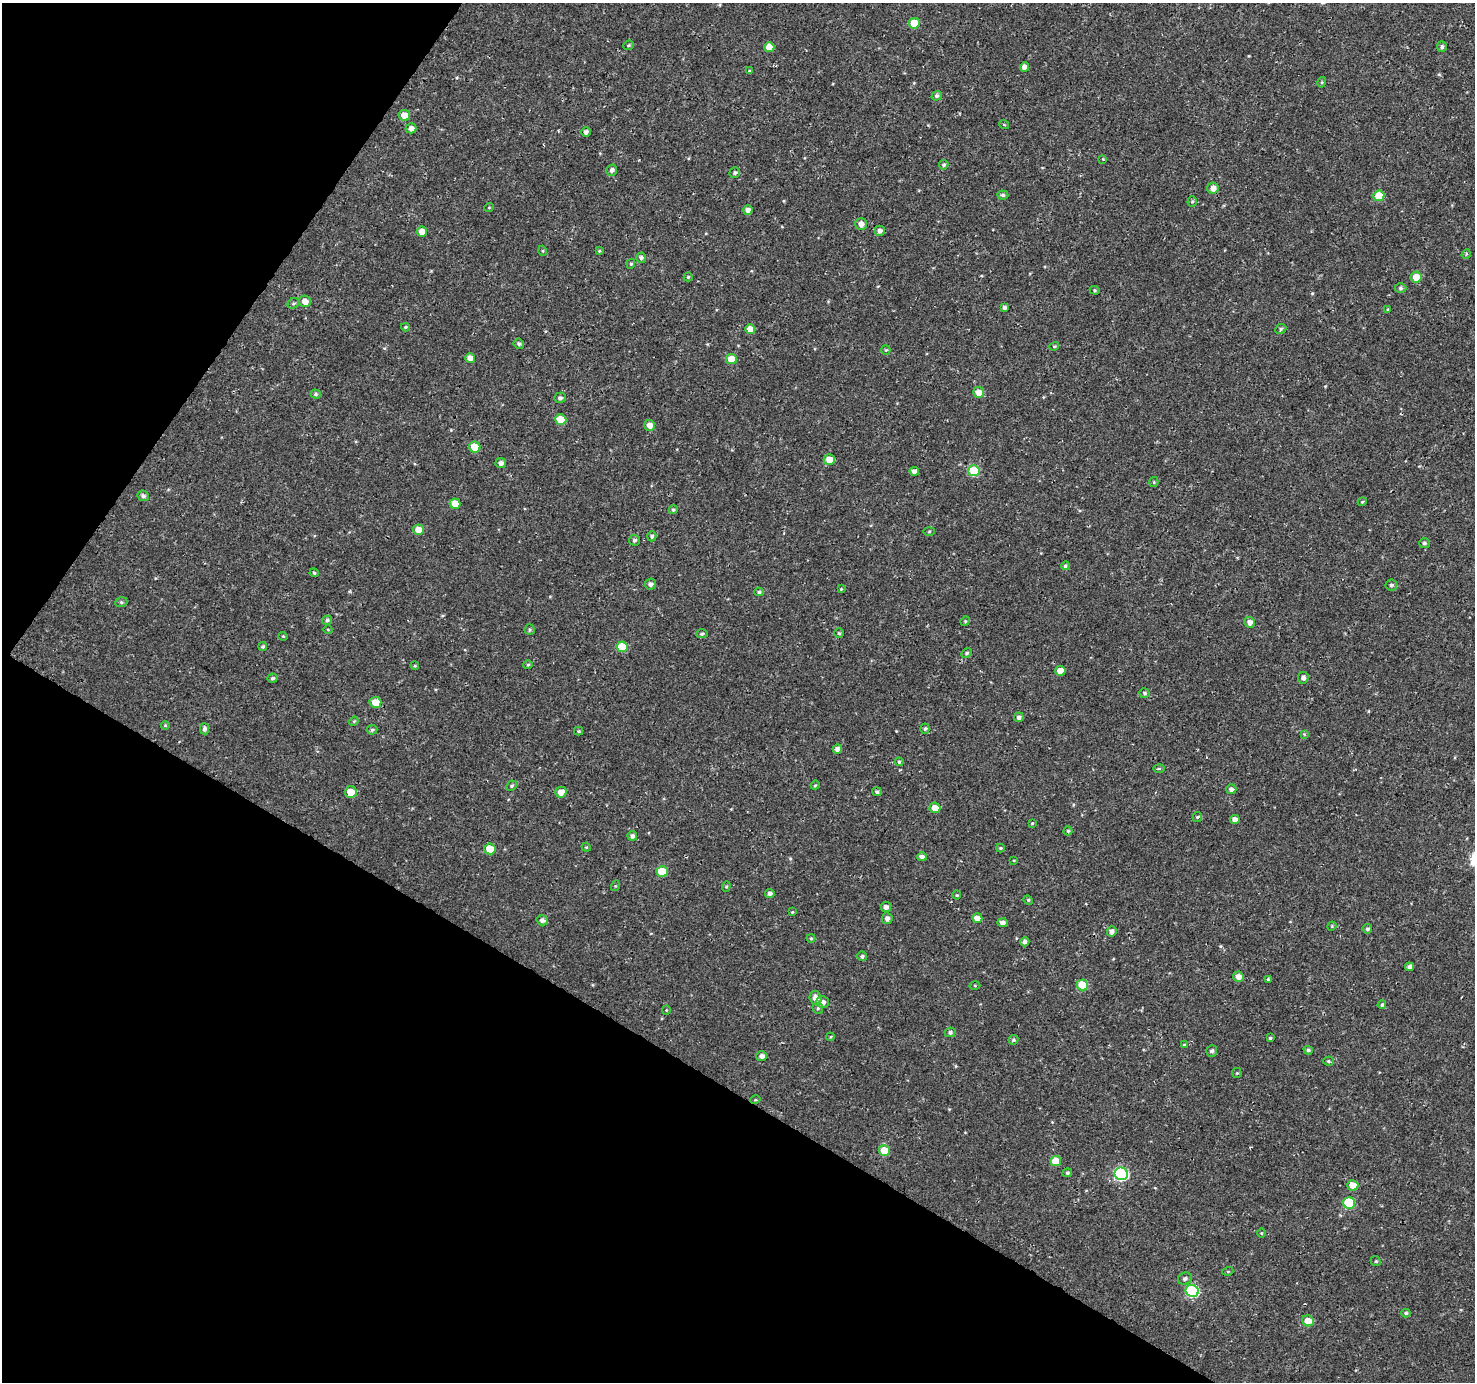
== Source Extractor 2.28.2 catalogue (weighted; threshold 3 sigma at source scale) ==
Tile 9 of 4 x 4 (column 1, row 3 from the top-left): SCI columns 9-1481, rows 1637-3016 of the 5900 x 5964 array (HDU 1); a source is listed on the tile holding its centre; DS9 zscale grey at full resolution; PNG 1477 x 1384 px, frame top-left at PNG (2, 3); each listed source drawn as its Kron ellipse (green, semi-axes under 4 px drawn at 4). Shown black and unused: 29% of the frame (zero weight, under 3 of 4 exposures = <1% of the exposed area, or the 3 px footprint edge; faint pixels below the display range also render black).
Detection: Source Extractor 2.28.2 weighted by HDU 2 'WHT'; one run over the whole footprint, this tile lists its part. Background 4.57e-04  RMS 0.0026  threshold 0.0118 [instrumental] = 3 sigma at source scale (4.5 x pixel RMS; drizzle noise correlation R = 1.50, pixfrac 1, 0.0396/0.0396 arcsec/px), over >= 5 px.
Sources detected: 171; all 171 listed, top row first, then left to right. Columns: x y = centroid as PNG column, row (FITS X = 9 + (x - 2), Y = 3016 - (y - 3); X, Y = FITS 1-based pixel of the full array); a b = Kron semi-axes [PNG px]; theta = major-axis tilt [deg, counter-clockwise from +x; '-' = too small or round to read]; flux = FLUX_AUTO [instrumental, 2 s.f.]
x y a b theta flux
914 23 5 5 - 5.5
628 45 5 4 - 0.34
769 47 5 5 - 3
1442 47 5 5 - 0.53
1024 67 5 4 - 1.6
749 71 4 3 - 0.34
1322 82 5 3 - 0.27
937 96 5 4 - 0.65
404 115 6 5 - 2.5
1004 124 5 3 - 0.26
411 128 5 5 - 1.1
586 132 5 4 - 0.75
1103 159 3 3 - 0.18
944 165 5 4 - 0.51
612 170 6 5 - 0.87
735 173 5 5 - 0.48
1213 188 6 5 - 1.7
1003 195 5 4 - 0.57
1379 196 5 5 - 6.1
1192 202 5 4 - 0.36
489 207 5 3 - 0.2
748 210 4 4 - 1.1
861 224 6 6 - 1.2
880 231 5 5 - 0.9
422 232 5 5 - 2.3
543 251 5 3 - 0.25
599 251 4 4 - 0.24
1466 254 5 4 - 0.31
641 258 5 5 - 0.69
631 264 5 4 - 0.35
688 277 4 4 - 0.34
1416 277 5 5 - 3.7
1400 288 6 4 0 0.46
1095 290 5 4 - 0.3
305 301 6 5 - 2.1
293 303 6 5 - 0.41
1004 307 4 3 - 0.58
1388 309 4 4 - 0.28
405 327 4 4 - 0.34
750 329 5 5 - 2.5
1281 329 6 4 26 0.42
519 344 5 4 - 0.53
1054 346 5 4 - 0.3
886 350 5 4 - 0.32
470 358 5 5 - 1.8
731 359 5 5 - 3.9
979 392 5 5 - 3
316 394 5 4 - 0.47
560 398 5 5 - 0.78
561 420 6 5 - 4.9
650 425 5 5 - 1.7
475 447 6 5 - 5.8
829 460 5 5 - 3.1
501 463 5 5 - 1.1
914 471 5 4 - 0.93
974 471 5 5 - 10
1154 482 5 4 - 0.3
143 496 6 5 - 0.74
1362 502 4 3 - 0.24
455 504 5 5 - 3.4
673 510 4 4 - 0.44
419 530 5 5 - 3.1
929 531 5 4 - 0.28
652 536 5 4 - 0.51
634 540 5 5 - 0.61
1424 543 5 5 - 0.52
1065 566 4 4 - 0.41
314 573 4 4 - 0.34
650 584 5 5 - 0.77
1391 585 6 5 - 0.59
841 589 4 4 - 0.29
759 592 5 4 - 0.41
121 602 6 5 - 0.41
327 620 5 4 - 0.51
965 621 5 4 - 0.31
1250 622 5 5 - 1.3
328 630 4 3 - 0.19
530 630 5 5 - 0.42
839 633 4 4 - 0.32
702 634 6 4 2 0.44
283 636 4 4 - 0.25
263 646 4 3 - 0.37
622 647 5 5 - 7.4
967 653 6 4 28 0.45
528 665 4 4 - 0.3
415 666 4 3 - 0.27
1060 671 5 5 - 3.1
272 678 5 4 - 0.47
1303 678 6 5 - 0.88
1145 693 5 5 - 0.47
375 702 6 5 - 3.5
1019 717 5 4 - 0.81
354 721 5 4 - 0.25
165 725 4 4 - 0.27
204 729 6 5 - 0.8
925 729 5 4 - 0.41
372 730 5 5 - 0.38
579 731 4 4 - 0.28
1304 734 4 4 - 0.24
837 749 5 4 - 1.3
899 762 4 4 - 0.31
1159 768 5 3 - 0.28
815 785 5 4 - 0.28
512 786 5 4 - 0.39
1231 789 5 5 - 0.85
351 792 6 5 - 3.1
561 792 5 5 - 2.3
877 792 5 4 - 0.54
935 808 5 5 - 2.6
1197 817 5 4 - 0.35
1235 820 5 4 - 1.5
1032 823 3 3 - 0.22
1068 831 4 4 - 0.32
632 836 5 5 - 0.84
586 847 4 3 - 0.25
1000 848 4 4 - 0.32
490 849 5 5 - 4.8
922 857 5 4 - 0.8
1014 860 4 3 - 0.21
662 872 6 5 - 6.9
615 886 5 3 - 0.26
726 886 5 4 - 0.31
770 894 5 5 - 0.77
957 895 4 4 - 0.29
1028 900 5 4 - 0.32
886 907 5 5 - 1.1
792 912 4 3 - 0.23
887 918 6 5 - 0.92
977 918 5 5 - 2.1
542 920 6 5 - 0.93
1002 923 5 4 - 1.1
1332 926 5 3 - 0.23
1367 929 5 4 - 0.54
1112 931 5 4 - 1
811 938 4 4 - 0.28
1025 942 4 4 - 0.76
862 956 5 4 - 0.49
1409 967 4 4 - 0.66
1238 977 5 5 - 1.6
1268 979 4 3 - 0.34
975 985 5 3 - 0.26
1082 985 6 5 - 7
816 998 7 6 - 1.7
822 1002 6 6 - 1.2
1382 1005 4 3 - 0.36
818 1008 5 5 - 0.42
666 1010 4 4 - 0.25
950 1032 5 4 - 0.61
830 1037 4 3 - 0.23
1270 1038 3 3 - 0.38
1013 1040 5 4 - 0.38
1184 1045 4 3 - 0.27
1308 1050 4 4 - 0.48
1212 1051 6 5 - 0.69
762 1056 5 5 - 1
1328 1061 5 4 - 0.34
1237 1073 5 5 - 0.31
755 1100 5 3 - 0.24
884 1151 5 5 - 5.7
1056 1161 5 5 - 3.9
1067 1173 5 4 - 0.38
1121 1174 7 6 - 37
1353 1185 5 5 - 2.5
1349 1203 6 5 - 12
1261 1233 5 3 - 0.22
1376 1261 5 4 - 0.35
1228 1271 5 3 - 0.23
1185 1279 7 6 - 0.72
1192 1291 6 6 - 26
1406 1313 4 4 - 0.43
1308 1321 6 5 - 2.9